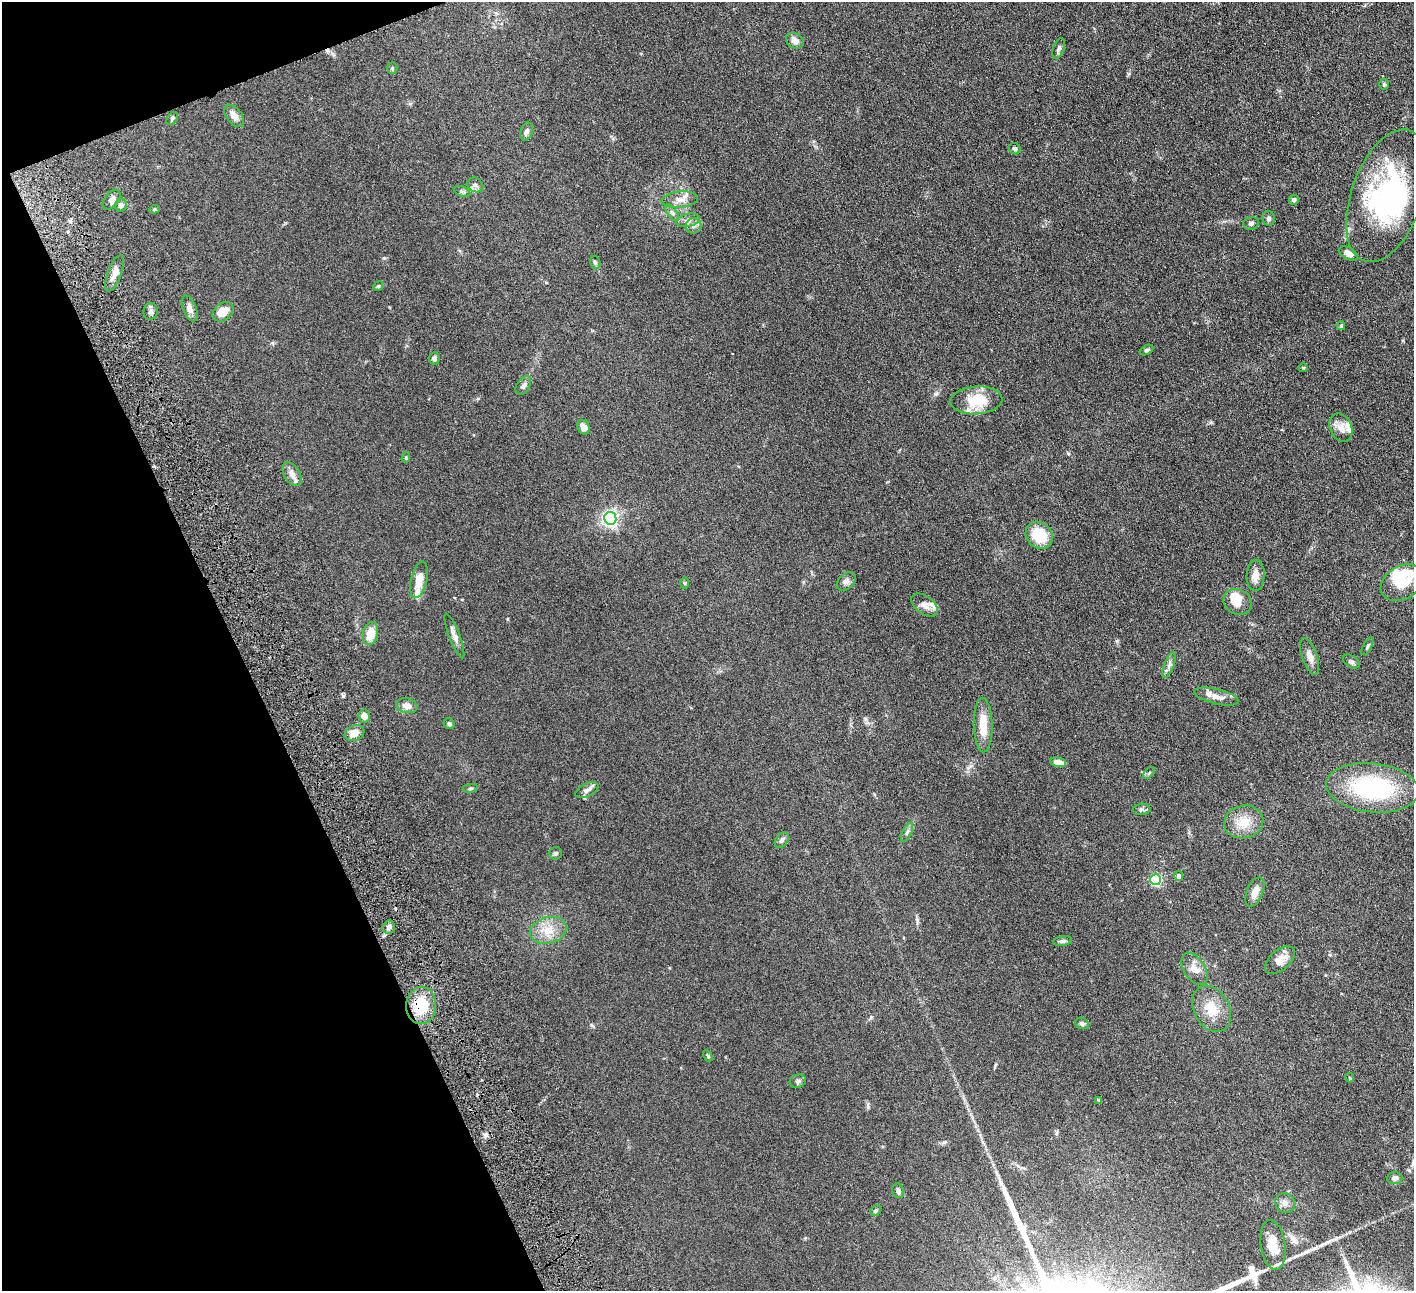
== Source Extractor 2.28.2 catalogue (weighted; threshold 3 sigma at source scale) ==
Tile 5 of 4 x 4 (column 1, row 2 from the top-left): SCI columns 57-1468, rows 2768-4056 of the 5760 x 5666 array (HDU 1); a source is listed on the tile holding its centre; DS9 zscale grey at full resolution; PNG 1416 x 1293 px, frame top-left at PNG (2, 2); each listed source drawn as its Kron ellipse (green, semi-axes under 4 px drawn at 4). Shown black and unused: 19% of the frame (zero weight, under 4 of 8 exposures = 3% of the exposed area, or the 3 px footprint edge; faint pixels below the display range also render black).
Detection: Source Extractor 2.28.2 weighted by HDU 2 'WHT'; one run over the whole footprint, this tile lists its part. Background 0.0702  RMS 0.0061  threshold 0.0251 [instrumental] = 3 sigma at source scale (4.09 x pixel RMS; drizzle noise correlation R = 1.36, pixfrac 0.8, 0.05/0.05 arcsec/px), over >= 5 px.
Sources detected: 101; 5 inside a brighter object's white glare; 1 long thin detection or spike segment (spike, bleed or trail) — neither listed nor drawn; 6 inside a brighter listed object's ellipse — not listed separately; the other 89 listed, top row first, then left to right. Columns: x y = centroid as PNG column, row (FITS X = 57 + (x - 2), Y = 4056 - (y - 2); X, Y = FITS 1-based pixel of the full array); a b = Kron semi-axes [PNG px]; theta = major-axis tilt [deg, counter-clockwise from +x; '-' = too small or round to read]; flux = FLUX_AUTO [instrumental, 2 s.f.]
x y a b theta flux
795 41 9 7 -33 3.5
1059 48 10 5 68 1.6
392 68 5 5 - 0.7
1384 84 5 5 - 0.83
234 116 13 7 -51 3.7
172 118 7 5 50 0.84
527 131 9 6 75 1.8
1015 149 6 5 - 0.94
475 185 8 7 - 1.9
462 191 9 5 -22 1.1
1387 196 69 35 71 81
112 200 11 7 52 2.2
680 200 18 8 6 4.4
1294 200 5 5 - 1.3
121 205 6 6 - 1.7
154 209 5 4 - 0.71
672 213 9 5 -56 1.2
1269 218 7 6 - 1.4
688 220 12 6 12 2.2
1251 223 8 6 18 1.2
694 226 8 7 - 2
1348 253 10 6 -29 2.4
595 262 7 5 -72 1.1
114 273 19 7 69 4.5
378 286 5 4 - 0.62
190 308 13 6 -69 3.1
151 311 8 7 - 1.6
223 312 11 8 39 8.1
1341 326 4 3 - 0.9
1147 350 7 4 26 0.88
434 358 6 5 - 1.4
1303 368 4 4 - 0.58
523 385 10 6 57 1.8
976 400 26 14 4 15
583 427 7 6 - 3.5
1341 428 15 11 -66 4.2
406 458 5 4 - 0.65
292 474 13 7 -59 3.6
610 518 6 6 - 170
1039 535 15 12 -43 18
1256 575 15 9 87 4
419 580 19 8 78 7.3
846 581 11 7 44 2.2
684 583 5 3 - 0.59
1402 583 23 16 32 12
1238 602 15 12 -29 6.9
925 605 15 9 -36 3.2
370 633 11 7 76 8.2
454 636 23 5 -69 3.6
1368 646 10 4 59 0.96
1310 657 19 7 -71 3.6
1351 662 9 6 -31 1.2
1169 665 13 5 70 2
1217 697 23 7 -14 4.2
407 706 10 7 -12 3.6
364 716 6 6 - 3.3
449 724 5 5 - 1.3
983 725 27 9 -89 10
355 733 10 7 21 5.5
1058 762 8 4 -12 4.7
1149 773 7 4 45 0.73
470 788 7 4 8 0.77
1373 788 46 24 -6 60
587 790 12 6 25 2.2
1142 809 9 5 6 1.2
1244 822 19 16 13 9.3
907 832 10 4 64 1.3
782 840 8 6 52 1.7
555 853 6 6 - 1.1
1179 876 5 4 - 1.8
1156 880 5 5 - 56
1255 892 15 8 67 4.1
389 927 7 6 - 1.5
548 930 19 13 15 8.7
1063 941 9 5 9 1.3
1280 960 17 10 40 5.6
1195 969 18 10 -58 5.3
421 1006 18 15 85 18
1212 1009 24 17 -62 11
1082 1023 7 5 -26 1.5
708 1056 6 4 -60 0.67
1350 1078 5 4 - 0.63
798 1081 8 6 18 1.4
1099 1100 4 3 - 0.88
1395 1178 8 6 3 2.1
898 1191 7 6 - 1.7
1285 1203 10 9 - 2.6
875 1211 6 5 - 0.93
1273 1245 25 12 -81 10
Overlapping masked pixels (flux is a lower limit): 1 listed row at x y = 421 1006
Unlisted compact peaks at least as high as the median listed source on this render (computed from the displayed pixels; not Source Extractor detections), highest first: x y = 384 258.